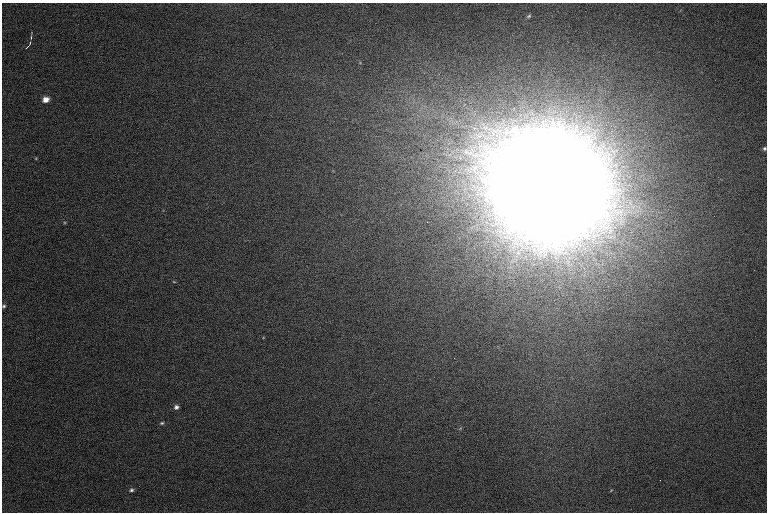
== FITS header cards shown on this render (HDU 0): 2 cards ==
NAXIS1  =                 1530 /
NAXIS2  =                 1020 /

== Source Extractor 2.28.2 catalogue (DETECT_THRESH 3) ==
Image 1530 x 1020 px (HDU 0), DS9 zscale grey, zoomed out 1/2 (1 PNG px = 2 x 2 image px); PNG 769 x 514 px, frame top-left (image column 2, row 1019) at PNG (2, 3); no overlay
Background 172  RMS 11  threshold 33.2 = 3 sigma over >= 5 px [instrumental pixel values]
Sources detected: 25; all 25 listed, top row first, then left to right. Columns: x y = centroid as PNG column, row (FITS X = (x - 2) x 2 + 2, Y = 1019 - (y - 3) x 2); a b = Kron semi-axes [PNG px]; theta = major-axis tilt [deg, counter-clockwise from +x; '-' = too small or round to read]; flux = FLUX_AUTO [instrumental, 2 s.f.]
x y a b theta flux
681 10 5 2 - 1.7e+03
529 16 7 4 37 5.3e+03
32 33 3 1 - 1.5e+03
31 38 9 1 79 3.7e+03
30 44 5 1 - 2.5e+03
27 47 4 1 - 2.1e+03
360 63 4 3 - 2.0e+03
46 100 6 5 - 2.5e+04
515 130 8 7 - 2.1e+04
507 132 12 10 -30 3.2e+04
764 149 5 4 - 5.4e+03
471 153 12 7 -39 2.4e+04
36 158 4 4 - 2.4e+03
485 162 14 13 - 5.2e+04
549 175 61 24 89 8.0e+07
427 222 2 1 - 8.0e+02
65 223 5 4 - 2.6e+03
174 282 5 4 - 2.4e+03
4 306 5 5 - 5.6e+03
263 338 5 4 - 2.3e+03
176 407 6 5 - 8.7e+03
162 423 6 5 - 4.7e+03
460 428 5 4 - 2.7e+03
131 490 5 4 - 5.9e+03
611 490 5 3 - 2.6e+03
At the frame edge (FLAGS 8, measured only in part): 2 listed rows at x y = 764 149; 4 306